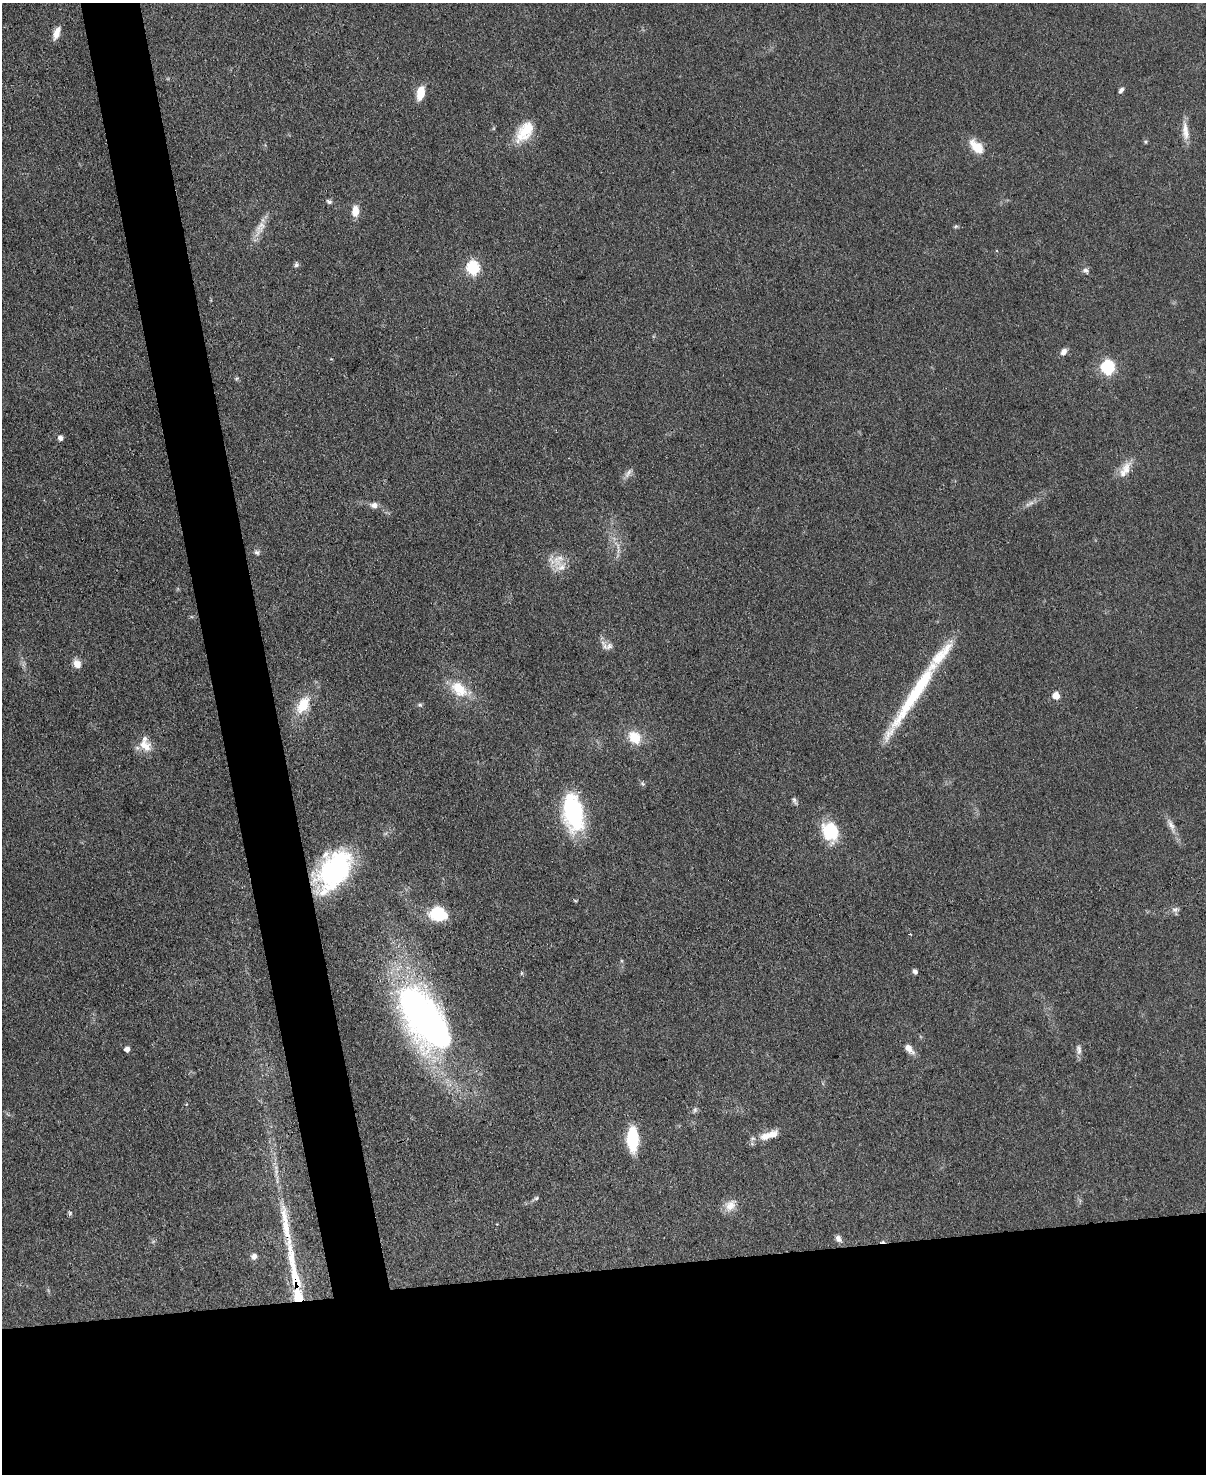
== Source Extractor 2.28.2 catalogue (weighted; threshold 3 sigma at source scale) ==
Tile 11 of 4 x 3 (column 3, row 3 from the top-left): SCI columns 2411-3614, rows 249-1720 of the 4819 x 4798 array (HDU 1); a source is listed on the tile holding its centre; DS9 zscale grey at full resolution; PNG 1208 x 1476 px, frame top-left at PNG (2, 3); no overlay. Shown black and unused: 18% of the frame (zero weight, under 3 of 4 exposures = <1% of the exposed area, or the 3 px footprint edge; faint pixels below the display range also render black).
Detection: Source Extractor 2.28.2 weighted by HDU 2 'WHT'; one run over the whole footprint, this tile lists its part. Background 0.0853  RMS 0.0063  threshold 0.0284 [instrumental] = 3 sigma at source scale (4.5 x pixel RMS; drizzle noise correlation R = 1.50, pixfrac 1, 0.05/0.05 arcsec/px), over >= 5 px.
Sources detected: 67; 1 too faint to see at this stretch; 1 cosmic-ray / hot-pixel residue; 2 long thin detections or spike segments (spike, bleed or trail) — not listed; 6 inside a brighter listed object's ellipse — not listed separately; the other 57 listed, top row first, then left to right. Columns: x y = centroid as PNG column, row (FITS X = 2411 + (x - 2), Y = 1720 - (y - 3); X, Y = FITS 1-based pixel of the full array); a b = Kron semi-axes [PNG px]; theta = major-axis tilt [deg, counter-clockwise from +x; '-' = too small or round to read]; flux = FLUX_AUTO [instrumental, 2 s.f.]
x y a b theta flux
57 33 17 7 70 5.6
1121 90 8 5 52 1.7
420 93 15 8 78 11
525 131 30 16 54 19
1186 133 17 11 88 6.9
1145 142 5 4 - 0.84
976 147 22 12 -45 11
329 201 8 5 -24 1.6
355 211 13 7 86 7.4
956 226 7 4 31 0.98
260 228 27 10 64 8.2
296 264 7 6 - 1.5
473 268 7 6 - 85
1085 270 9 6 -12 2
1064 352 9 7 54 3.3
1107 367 6 6 - 110
236 378 6 5 - 1
60 438 6 6 - 2.6
1127 470 24 12 84 8.6
1031 503 10 5 30 2.6
374 505 10 8 -3 3.5
618 546 11 3 -79 2.1
257 552 8 6 4 1.8
558 560 21 17 50 11
609 646 11 9 25 3.7
941 655 47 13 48 21
77 664 12 10 -65 5
459 689 27 17 -43 19
1056 696 5 5 - 10
303 705 25 15 60 17
420 705 7 5 -18 1.2
635 737 15 12 -45 15
144 745 20 14 -35 9.4
642 784 7 5 -36 1.2
794 801 12 5 -67 1.8
573 812 43 22 -80 64
1171 825 24 7 -65 5.4
830 832 24 18 -71 25
334 870 42 25 54 100
575 900 6 3 -20 0.63
1175 910 10 6 2 2.3
438 913 13 10 -13 38
915 971 6 4 -53 1.9
521 973 6 3 -71 0.74
425 1019 72 35 -59 300
127 1049 5 4 - 3.9
909 1049 14 7 -45 5.2
1079 1049 15 7 -85 3.1
695 1110 7 6 - 1.5
772 1134 16 10 21 6.6
633 1139 17 8 -89 49
536 1198 6 6 - 1.3
730 1205 18 13 49 7.3
70 1213 7 5 76 1.1
838 1238 10 7 -50 2.8
254 1256 6 6 - 3.7
295 1278 35 12 -75 21
Overlapping masked pixels (flux is a lower limit): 2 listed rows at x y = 334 870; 295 1278